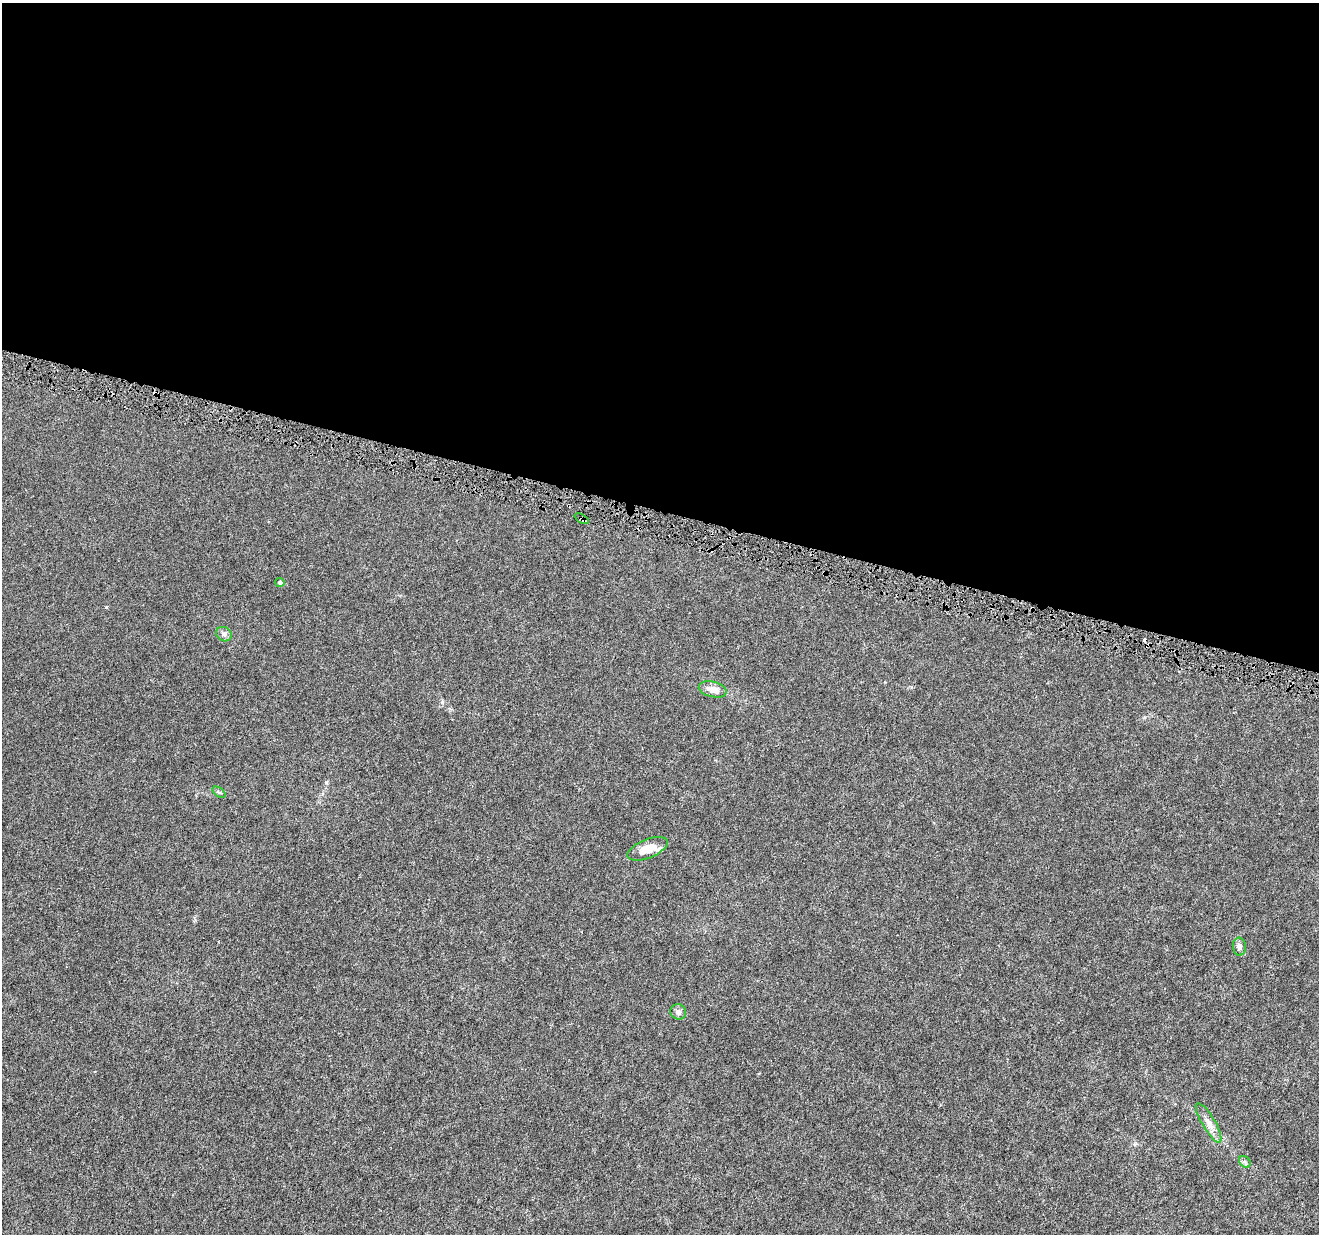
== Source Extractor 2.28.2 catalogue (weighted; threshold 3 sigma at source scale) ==
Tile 3 of 4 x 4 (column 3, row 1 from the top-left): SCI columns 2646-3962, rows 3991-5222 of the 5282 x 5454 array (HDU 1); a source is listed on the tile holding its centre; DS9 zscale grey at full resolution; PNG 1321 x 1236 px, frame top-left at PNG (2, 3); each listed source drawn as its Kron ellipse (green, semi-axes under 4 px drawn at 4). Shown black and unused: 41% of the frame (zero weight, under 4 of 8 exposures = <1% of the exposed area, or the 3 px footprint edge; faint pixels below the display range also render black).
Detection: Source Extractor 2.28.2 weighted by HDU 2 'WHT'; one run over the whole footprint, this tile lists its part. Background 3.03e-04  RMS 8.1e-04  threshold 0.00332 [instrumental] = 3 sigma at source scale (4.09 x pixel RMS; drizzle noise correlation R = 1.36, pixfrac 0.8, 0.0396/0.0396 arcsec/px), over >= 5 px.
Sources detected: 13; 2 cosmic-ray / hot-pixel residue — neither listed nor drawn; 1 inside a brighter listed object's ellipse — not listed separately; the other 10 listed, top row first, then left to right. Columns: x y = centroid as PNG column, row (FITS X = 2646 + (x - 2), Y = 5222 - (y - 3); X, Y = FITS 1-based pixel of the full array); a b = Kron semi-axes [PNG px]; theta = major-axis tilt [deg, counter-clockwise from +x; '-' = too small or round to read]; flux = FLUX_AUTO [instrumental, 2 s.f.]
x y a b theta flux
582 519 8 3 -29 0.12
280 583 4 4 - 0.21
224 634 8 7 - 0.22
713 689 14 7 -14 0.65
219 792 7 4 -36 0.11
648 849 21 9 22 1
1239 947 9 6 -86 0.27
678 1012 8 7 - 0.24
1209 1123 22 6 -59 0.55
1245 1162 6 5 - 0.15
Overlapping masked pixels (flux is a lower limit): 1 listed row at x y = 582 519